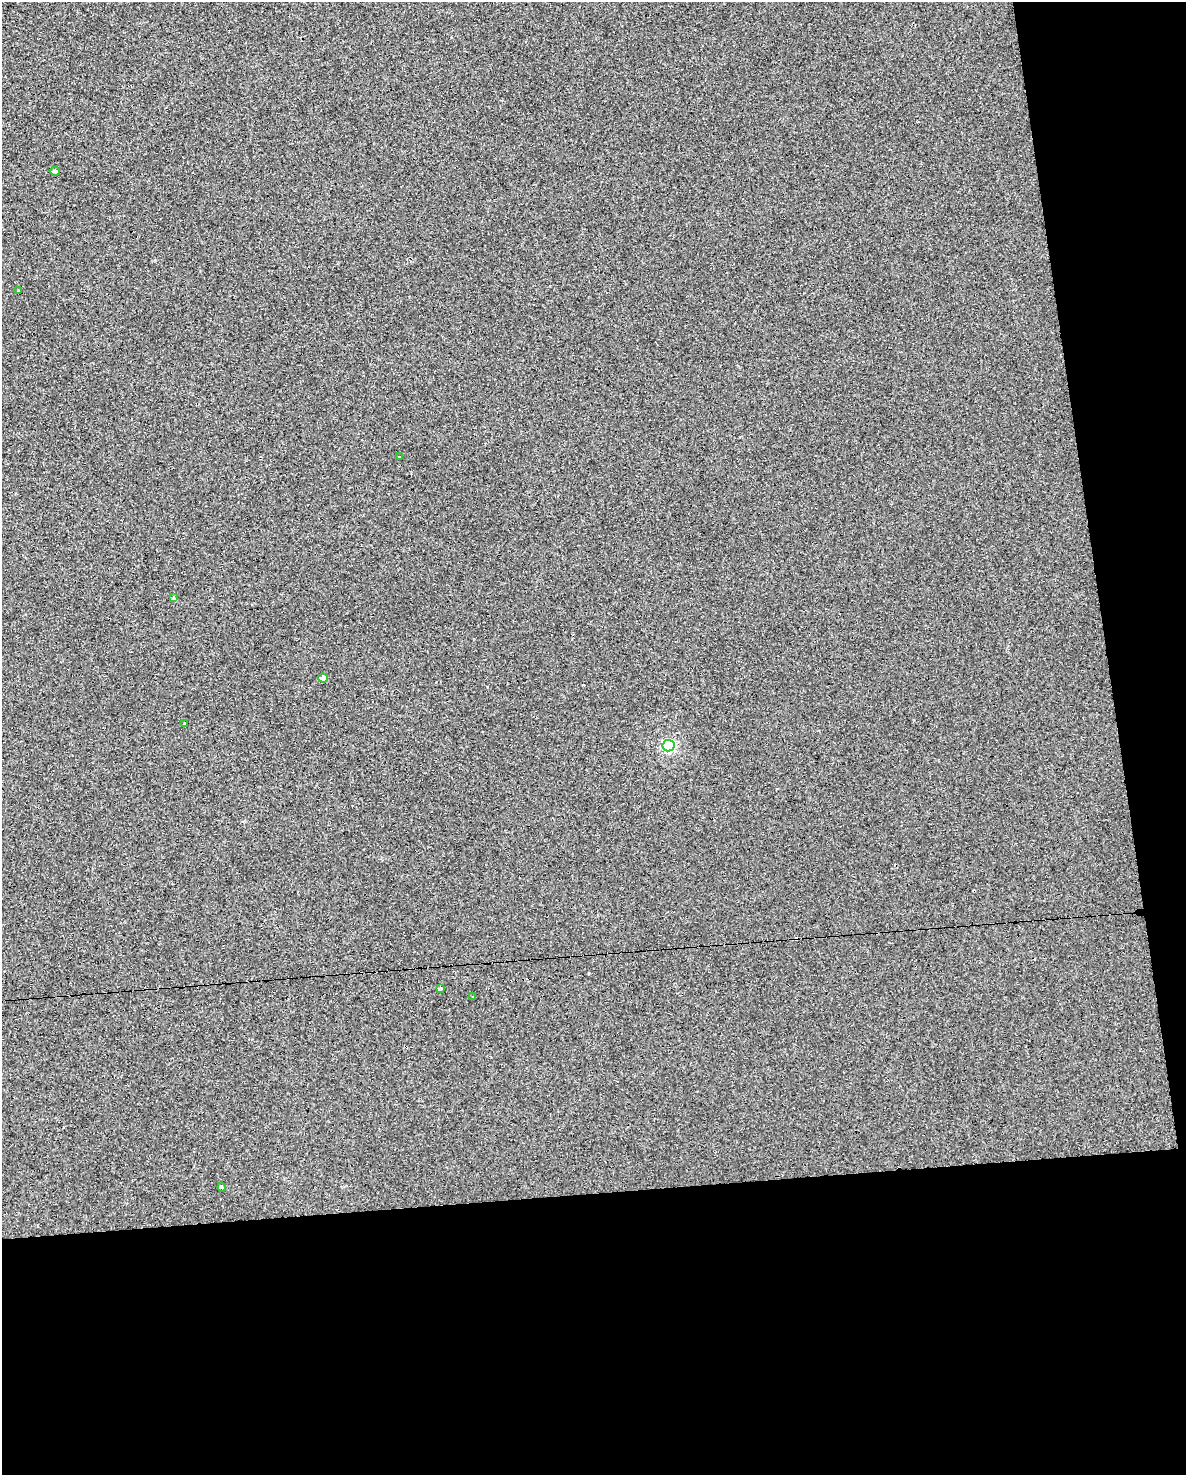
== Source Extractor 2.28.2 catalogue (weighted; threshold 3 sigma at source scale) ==
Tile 12 of 4 x 3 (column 4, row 3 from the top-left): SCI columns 3551-4734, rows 98-1570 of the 4772 x 4534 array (HDU 1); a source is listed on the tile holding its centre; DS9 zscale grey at full resolution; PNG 1188 x 1477 px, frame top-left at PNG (2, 2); each listed source drawn as its Kron ellipse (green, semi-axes under 4 px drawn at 4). Shown black and unused: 25% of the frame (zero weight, under 2 of 3 exposures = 3% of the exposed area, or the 3 px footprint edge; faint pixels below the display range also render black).
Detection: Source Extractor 2.28.2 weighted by HDU 2 'WHT'; one run over the whole footprint, this tile lists its part. Background 0.00241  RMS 0.012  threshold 0.054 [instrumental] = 3 sigma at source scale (4.5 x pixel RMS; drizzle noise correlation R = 1.50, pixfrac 1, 0.0396/0.0396 arcsec/px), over >= 5 px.
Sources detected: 16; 6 cosmic-ray / hot-pixel residue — neither listed nor drawn; the other 10 listed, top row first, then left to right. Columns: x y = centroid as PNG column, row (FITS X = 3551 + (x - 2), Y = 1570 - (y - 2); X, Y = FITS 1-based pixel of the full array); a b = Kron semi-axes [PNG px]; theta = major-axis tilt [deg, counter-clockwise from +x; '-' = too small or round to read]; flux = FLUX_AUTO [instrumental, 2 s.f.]
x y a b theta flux
55 171 5 4 - 2.8
18 291 3 2 - 1.5
399 457 3 2 - 2.3
173 598 4 4 - 3.2
323 678 5 4 - 6.1
185 724 3 3 - 6.4
669 746 6 5 - 140
440 988 4 3 - 5.6
473 996 2 2 - 0.83
222 1187 4 4 - 1.5